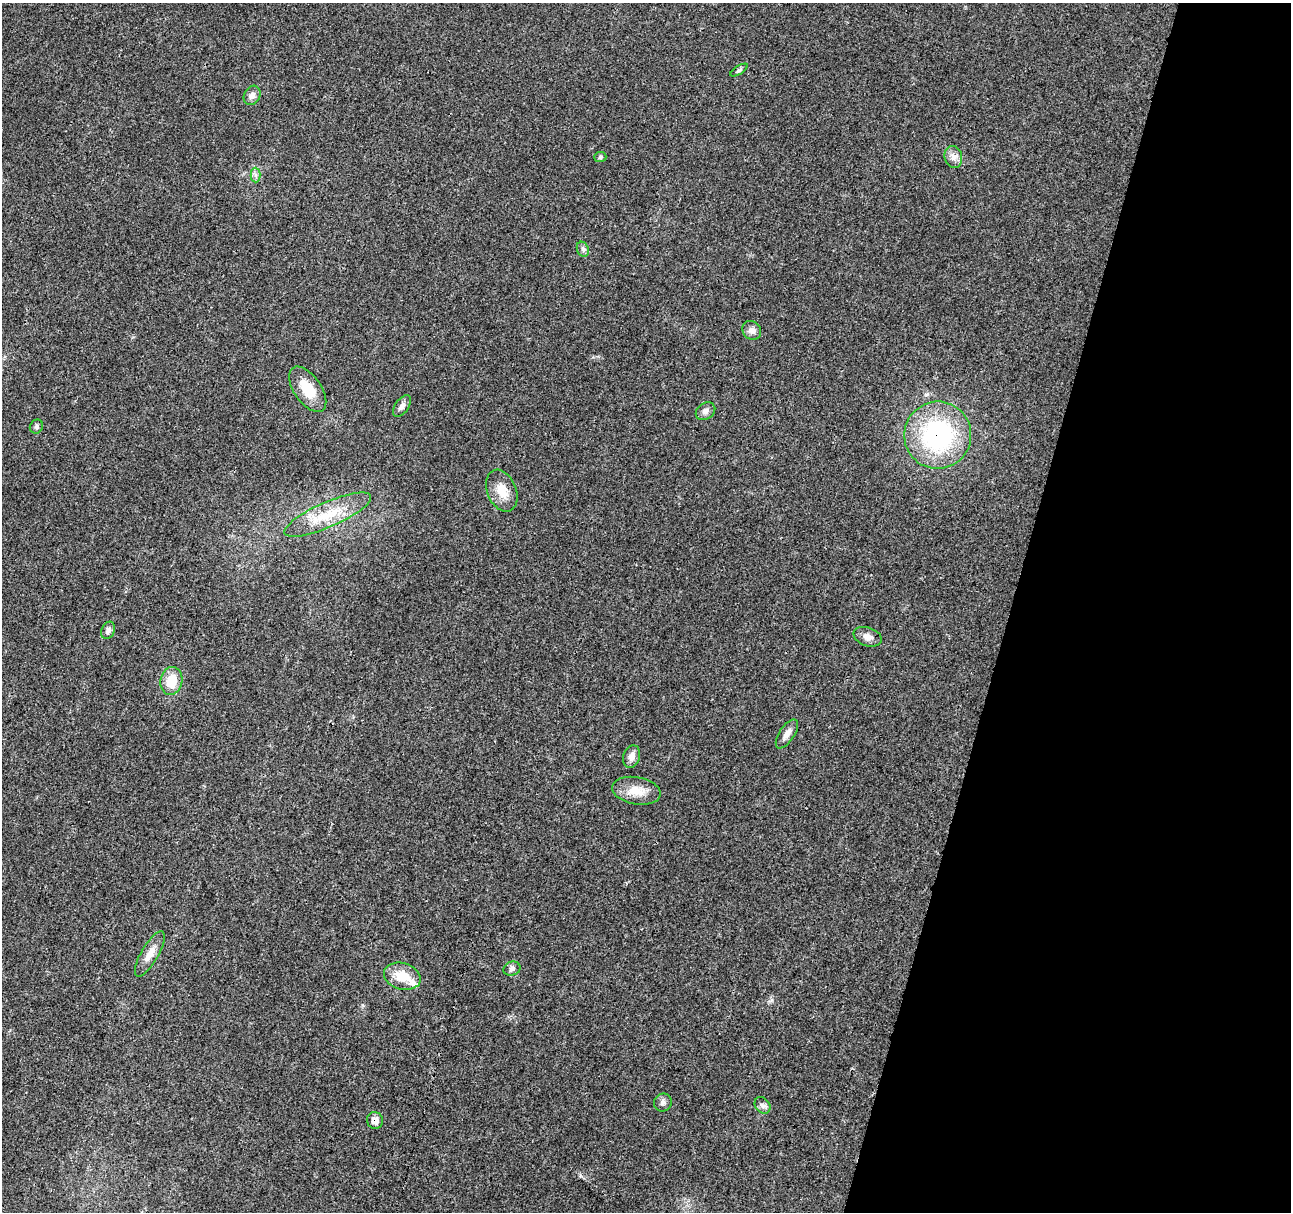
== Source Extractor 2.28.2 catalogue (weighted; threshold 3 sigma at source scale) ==
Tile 8 of 4 x 4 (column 4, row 2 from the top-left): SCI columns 3883-5171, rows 2653-3862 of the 5178 x 5357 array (HDU 1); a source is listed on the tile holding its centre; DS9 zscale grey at full resolution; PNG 1293 x 1214 px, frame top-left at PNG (2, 3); each listed source drawn as its Kron ellipse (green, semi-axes under 4 px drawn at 4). Shown black and unused: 22% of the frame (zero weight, under 3 of 4 exposures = <1% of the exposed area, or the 3 px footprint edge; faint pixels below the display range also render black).
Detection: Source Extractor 2.28.2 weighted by HDU 2 'WHT'; one run over the whole footprint, this tile lists its part. Background 0.0265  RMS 0.0036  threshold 0.0164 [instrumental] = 3 sigma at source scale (4.5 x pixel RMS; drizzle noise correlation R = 1.50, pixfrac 1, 0.0396/0.0396 arcsec/px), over >= 5 px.
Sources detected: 27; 1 inside a brighter listed object's ellipse — not listed separately; the other 26 listed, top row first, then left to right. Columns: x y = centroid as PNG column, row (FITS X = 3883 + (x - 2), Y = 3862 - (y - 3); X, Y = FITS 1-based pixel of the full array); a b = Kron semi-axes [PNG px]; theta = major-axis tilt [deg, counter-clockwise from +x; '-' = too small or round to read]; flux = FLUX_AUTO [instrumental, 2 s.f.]
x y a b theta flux
739 70 10 4 32 0.75
252 95 10 8 61 1.9
600 157 6 5 - 0.66
953 157 11 9 -77 2.1
256 175 7 5 -89 1
583 249 8 6 -68 0.93
752 330 10 8 -45 2
308 389 26 13 -55 8.6
402 406 12 6 55 1.5
705 411 10 8 35 1.6
36 427 7 6 - 0.86
938 435 33 33 - 52
502 491 22 14 -68 5.9
328 515 47 12 24 12
108 630 9 6 66 1.3
868 637 14 9 -19 2.4
171 681 14 11 80 7.4
787 734 17 7 57 2.4
632 756 11 8 72 2.1
636 791 24 13 -10 6.2
150 954 25 8 60 4
512 969 8 7 - 1.3
402 976 19 13 -16 7.5
663 1102 9 8 - 1.2
763 1105 9 7 -51 1.2
375 1120 8 8 - 2.6
Overlapping masked pixels (flux is a lower limit): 2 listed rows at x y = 938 435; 375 1120